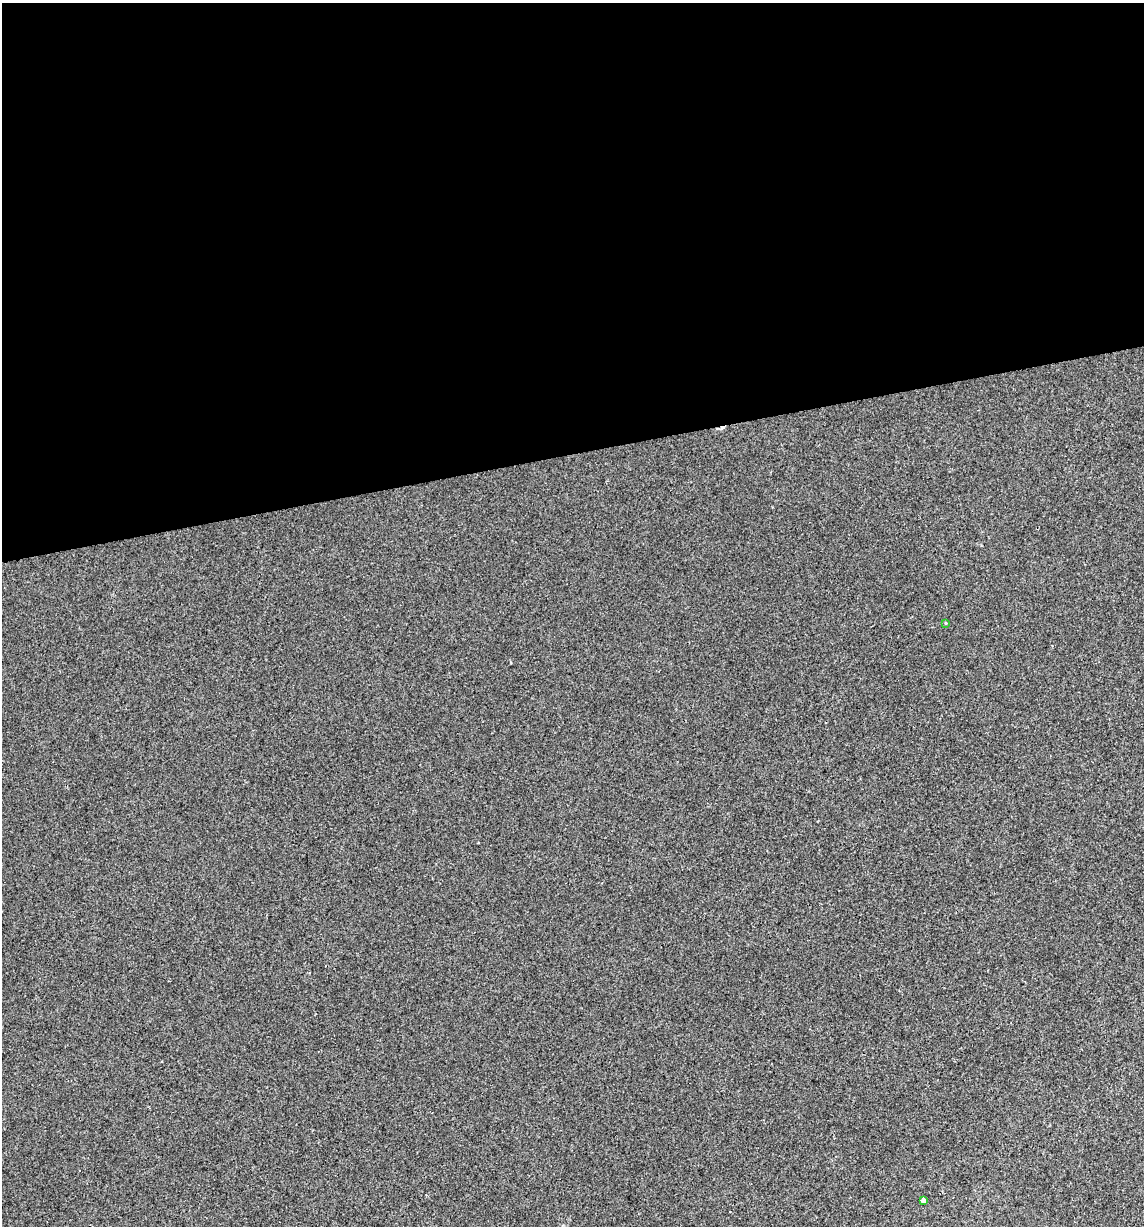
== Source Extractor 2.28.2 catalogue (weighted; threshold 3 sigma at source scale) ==
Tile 2 of 4 x 4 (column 2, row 1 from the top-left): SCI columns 1171-2312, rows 3671-4894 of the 4671 x 4894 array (HDU 1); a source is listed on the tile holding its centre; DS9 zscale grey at full resolution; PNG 1146 x 1228 px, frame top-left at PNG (2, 3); each listed source drawn as its Kron ellipse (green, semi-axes under 4 px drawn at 4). Shown black and unused: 37% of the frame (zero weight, under 2 of 3 exposures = <1% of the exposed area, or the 3 px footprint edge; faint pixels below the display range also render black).
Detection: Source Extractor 2.28.2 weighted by HDU 2 'WHT'; one run over the whole footprint, this tile lists its part. Background -4.44e-04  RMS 0.0042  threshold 0.0188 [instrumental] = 3 sigma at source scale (4.5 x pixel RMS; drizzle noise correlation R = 1.50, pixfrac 1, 0.0396/0.0396 arcsec/px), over >= 5 px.
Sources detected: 3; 1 cosmic-ray / hot-pixel residue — neither listed nor drawn; the other 2 listed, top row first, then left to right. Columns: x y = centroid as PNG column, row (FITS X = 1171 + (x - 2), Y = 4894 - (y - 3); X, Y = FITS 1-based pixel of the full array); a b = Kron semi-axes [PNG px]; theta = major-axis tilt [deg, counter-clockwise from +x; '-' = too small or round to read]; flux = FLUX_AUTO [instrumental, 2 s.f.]
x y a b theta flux
946 623 3 3 - 0.61
923 1200 4 3 - 1.4